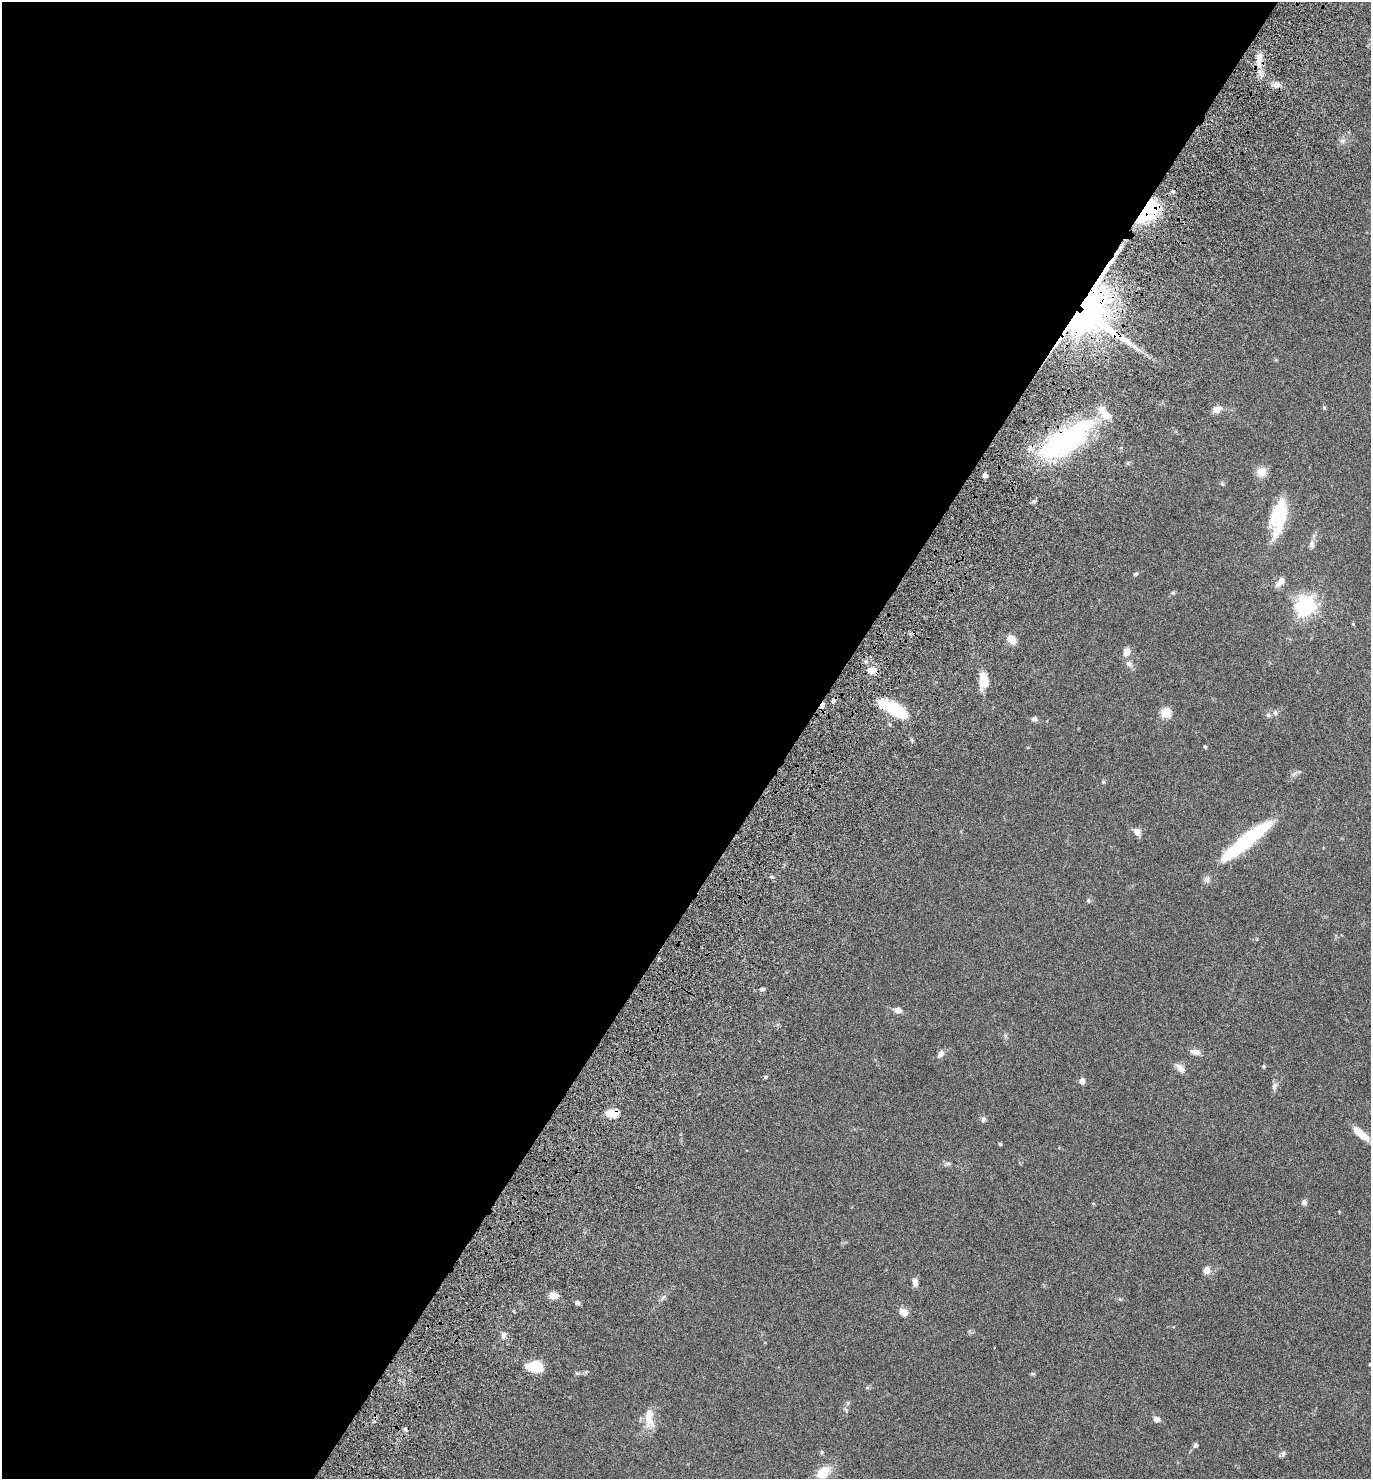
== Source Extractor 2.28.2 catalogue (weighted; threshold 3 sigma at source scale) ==
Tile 5 of 4 x 4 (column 1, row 2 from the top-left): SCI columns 268-1636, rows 3038-4514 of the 6147 x 6073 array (HDU 1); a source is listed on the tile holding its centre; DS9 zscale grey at full resolution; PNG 1373 x 1481 px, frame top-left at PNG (2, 2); no overlay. Shown black and unused: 58% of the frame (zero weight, under 6 of 12 exposures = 6% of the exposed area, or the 3 px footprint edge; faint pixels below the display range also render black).
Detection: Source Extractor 2.28.2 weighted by HDU 2 'WHT'; one run over the whole footprint, this tile lists its part. Background 0.0751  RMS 0.0039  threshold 0.0159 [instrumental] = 3 sigma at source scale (4.09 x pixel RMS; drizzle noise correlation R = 1.36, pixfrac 0.8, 0.05/0.05 arcsec/px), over >= 5 px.
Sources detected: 71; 3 inside a brighter object's white glare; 1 cosmic-ray / hot-pixel residue — not listed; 4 inside a brighter listed object's ellipse — not listed separately; the other 63 listed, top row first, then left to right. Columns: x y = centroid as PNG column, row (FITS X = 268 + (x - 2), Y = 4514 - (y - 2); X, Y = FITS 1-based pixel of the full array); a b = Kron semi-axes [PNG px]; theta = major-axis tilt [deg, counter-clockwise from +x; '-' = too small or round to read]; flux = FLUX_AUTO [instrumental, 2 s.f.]
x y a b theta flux
1259 59 15 8 -89 3.5
1276 85 9 6 -1 1.9
1148 212 29 15 46 22
1084 311 77 11 54 270
1135 347 9 3 -45 1.1
1324 408 6 4 -61 0.42
1217 409 11 8 12 2.2
1064 442 60 26 29 53
1261 472 12 11 - 3.3
985 476 6 5 - 0.89
1279 515 27 15 75 19
1312 544 10 6 84 1.4
1136 574 5 4 - 0.43
1280 582 13 7 49 2.2
1173 593 5 4 - 0.42
1305 606 7 7 - 170
1353 624 4 3 - 0.28
1012 639 10 7 -52 3.5
1126 652 9 7 70 2.7
1129 663 8 7 - 1.2
871 671 11 9 18 2.6
984 681 16 10 -80 5.9
822 705 9 4 57 1.2
894 709 32 11 -27 16
1165 713 5 5 - 18
1275 713 7 5 -70 0.75
1268 715 6 4 -18 0.52
1034 719 6 6 - 1.1
1205 747 5 4 - 0.4
1103 782 5 5 - 0.4
1137 832 10 7 -53 1.9
1246 841 62 11 38 31
1207 879 8 8 - 1.2
1088 900 6 5 - 0.53
762 989 7 4 1 0.69
898 1010 7 6 - 2
1197 1052 9 7 -57 1.3
940 1054 10 6 48 1.5
1263 1066 4 4 - 0.47
1180 1068 12 7 -41 2.2
765 1077 5 4 - 0.49
1082 1081 6 5 - 1.7
1274 1086 11 6 73 1.2
612 1113 11 7 2 5.2
983 1119 8 6 74 0.84
1361 1134 23 8 -39 4.7
1000 1144 4 4 - 0.42
1304 1202 8 6 -67 0.82
1207 1270 9 8 - 1.9
915 1282 9 6 -75 1.7
554 1296 10 7 1 2.8
1120 1299 5 3 - 0.35
577 1302 6 5 - 0.77
903 1312 11 7 -39 2.5
503 1335 8 6 47 1.1
1370 1364 3 3 - 0.3
535 1367 15 10 -7 8.7
649 1414 22 10 -72 4.2
1157 1419 8 6 -21 1.4
405 1429 5 5 - 0.65
1195 1445 5 4 - 0.9
1283 1453 8 4 81 0.6
823 1472 14 10 39 6.6
Overlapping masked pixels (flux is a lower limit): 6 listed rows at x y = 1148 212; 1084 311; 1064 442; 822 705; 894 709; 612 1113
Isophote crosses this tile's border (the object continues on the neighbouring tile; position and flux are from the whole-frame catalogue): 1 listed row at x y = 1370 1364
Unlisted compact peaks at least as high as the median listed source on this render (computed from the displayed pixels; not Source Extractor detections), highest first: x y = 1342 141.